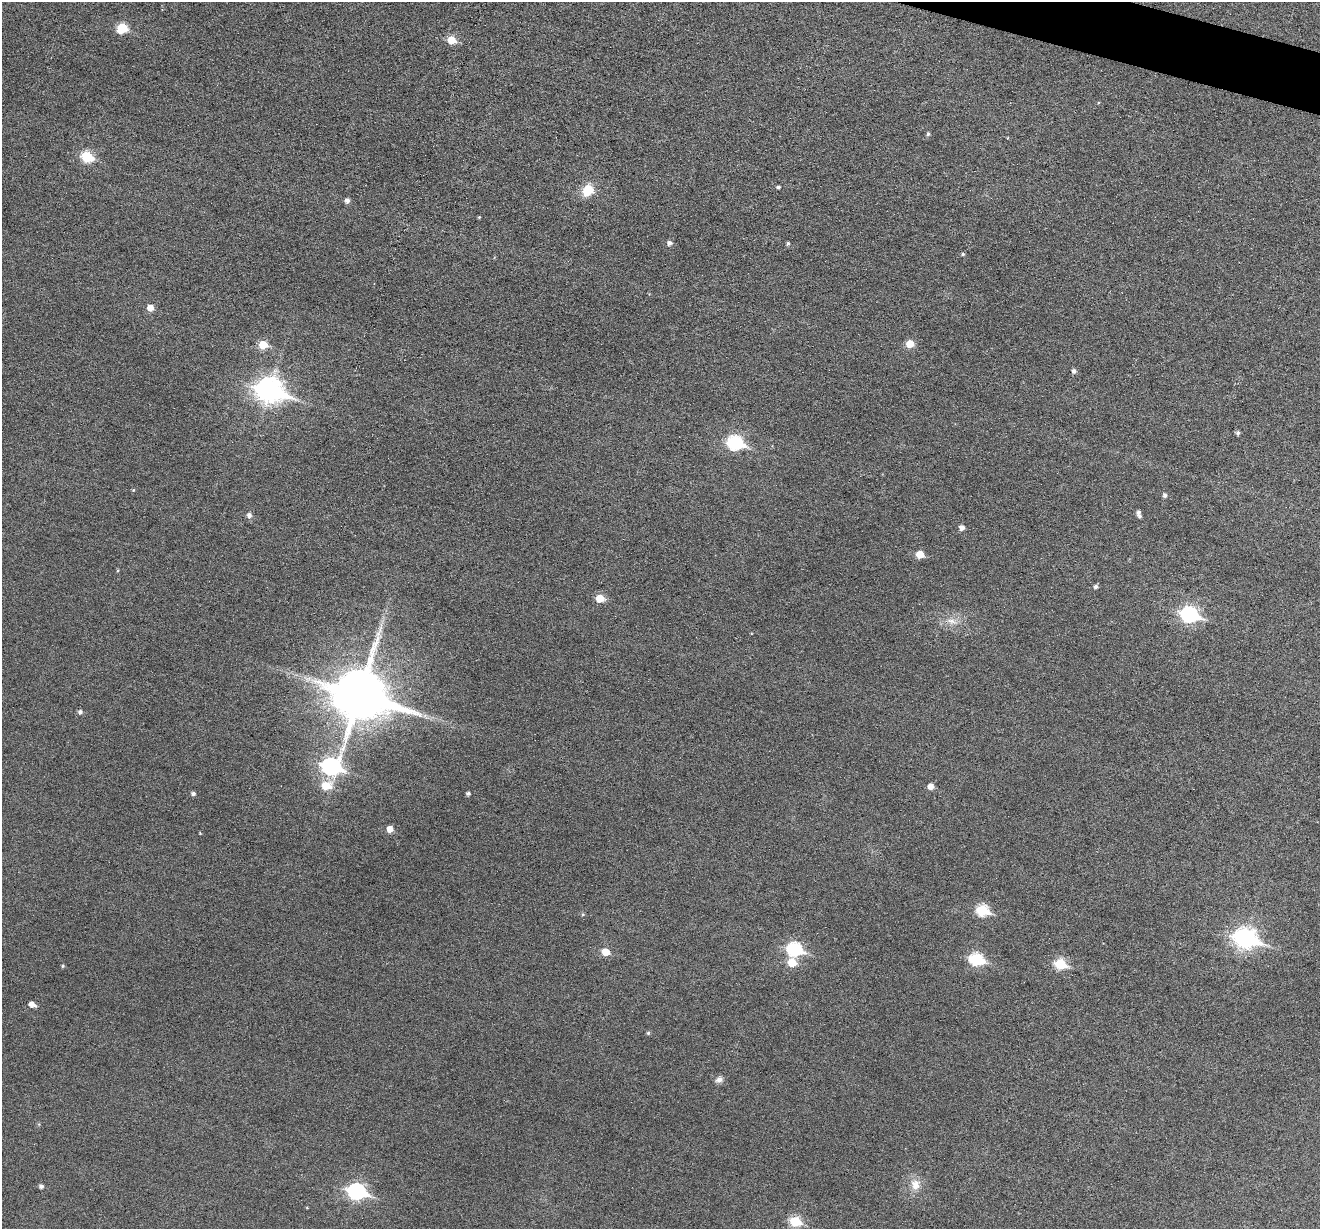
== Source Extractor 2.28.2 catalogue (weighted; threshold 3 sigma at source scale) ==
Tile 10 of 4 x 4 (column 2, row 3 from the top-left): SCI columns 1321-2638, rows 1481-2707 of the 5274 x 5287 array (HDU 1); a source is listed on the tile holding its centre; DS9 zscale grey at full resolution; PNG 1322 x 1231 px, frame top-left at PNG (2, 2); no overlay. Shown black and unused: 1% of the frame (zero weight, under 3 of 6 exposures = <1% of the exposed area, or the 3 px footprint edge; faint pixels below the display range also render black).
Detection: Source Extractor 2.28.2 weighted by HDU 2 'WHT'; one run over the whole footprint, this tile lists its part. Background 0.043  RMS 0.0054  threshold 0.0221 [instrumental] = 3 sigma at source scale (4.09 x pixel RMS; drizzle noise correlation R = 1.36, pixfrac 0.8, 0.05/0.05 arcsec/px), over >= 5 px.
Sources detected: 54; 1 inside a brighter listed object's ellipse — not listed separately; the other 53 listed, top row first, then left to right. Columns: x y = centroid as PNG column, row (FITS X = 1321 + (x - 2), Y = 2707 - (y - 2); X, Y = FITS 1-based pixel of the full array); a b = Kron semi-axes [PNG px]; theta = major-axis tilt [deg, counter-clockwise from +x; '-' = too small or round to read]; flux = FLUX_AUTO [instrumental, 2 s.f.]
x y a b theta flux
122 28 7 6 - 21
451 40 6 6 - 9.8
928 134 5 4 - 0.88
87 157 6 6 - 33
778 187 4 3 - 0.85
588 190 10 9 - 12
347 200 5 5 - 2
479 217 4 4 - 0.46
669 243 5 5 - 1.8
788 244 4 4 - 0.88
963 254 4 4 - 0.8
150 308 5 5 - 5
910 344 6 6 - 8.5
263 345 6 6 - 12
1074 371 5 5 - 1.5
270 390 12 9 -16 400
1238 433 5 4 - 1.2
735 443 8 7 - 68
133 490 4 4 - 0.5
1165 495 6 5 - 1.2
1138 512 5 4 - 1.2
249 515 6 6 - 1.9
962 528 5 5 - 2.8
920 554 6 5 - 8.3
1096 587 5 5 - 1.2
600 598 6 6 - 9.3
1189 614 9 7 -16 110
951 621 15 6 -14 3.5
378 634 9 6 54 2.3
360 695 18 15 -16 3000
80 712 5 5 - 1.3
331 766 10 9 - 130
326 786 8 7 - 12
930 786 5 5 - 3.6
193 793 5 4 - 1.3
468 793 4 4 - 1.3
390 829 5 5 - 4.6
982 910 7 6 - 35
583 914 5 4 - 0.53
1245 938 10 8 -16 240
794 949 8 7 - 62
606 952 6 5 - 9.1
976 959 8 6 -15 48
792 962 7 6 - 10
1060 964 7 6 - 28
63 966 4 4 - 0.69
32 1004 6 4 -24 3.1
648 1033 4 4 - 0.75
719 1080 10 7 36 2.1
915 1185 13 11 -82 5.8
41 1186 4 4 - 1.6
357 1191 9 7 -16 120
795 1221 7 6 - 22